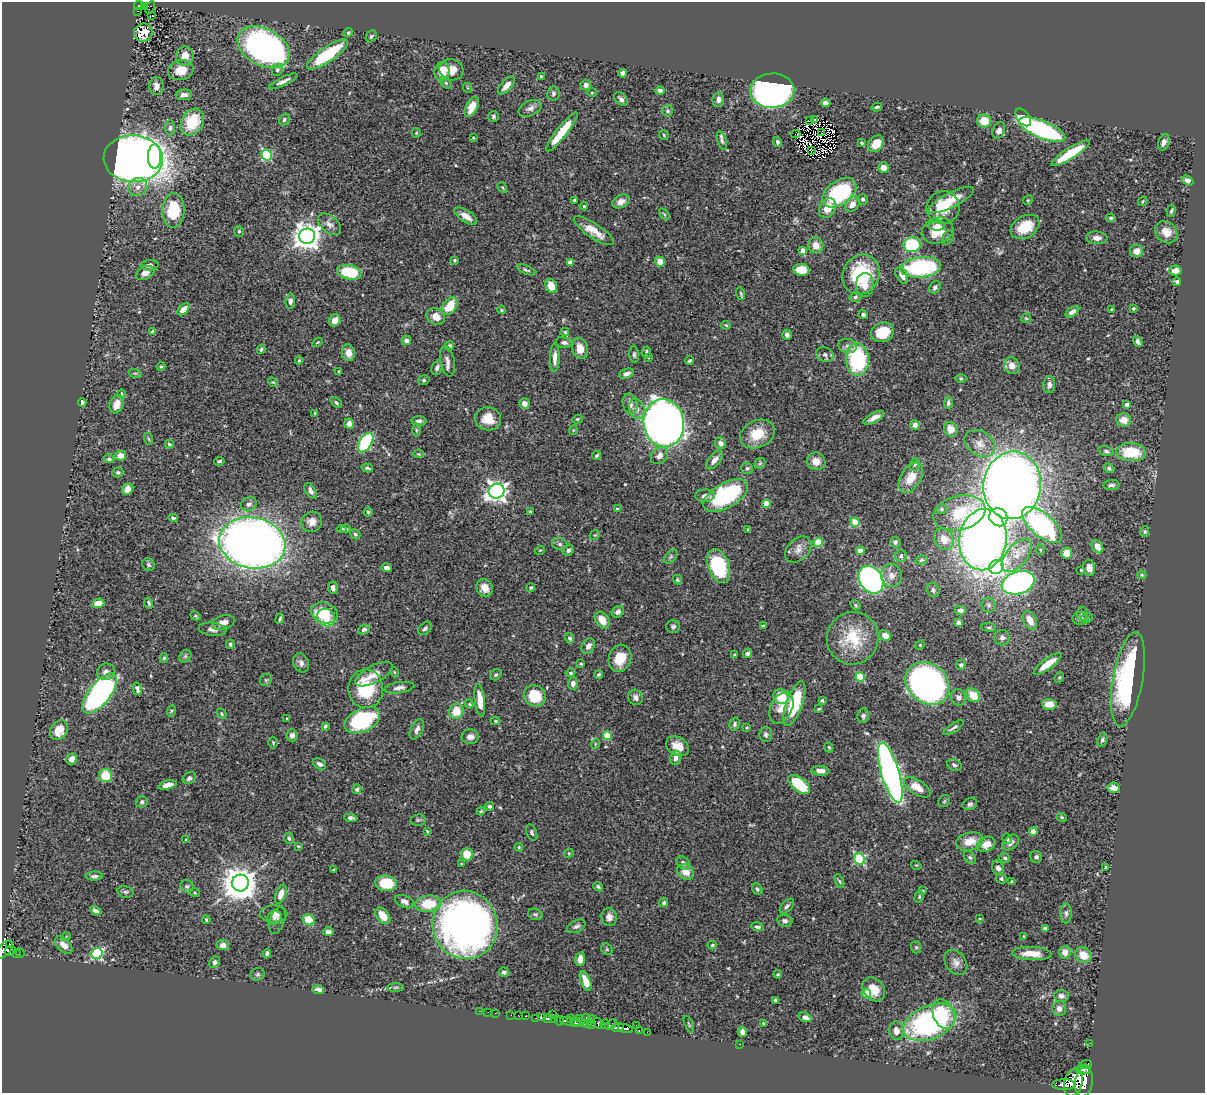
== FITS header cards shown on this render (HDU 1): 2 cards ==
NAXIS1  =                 1203
NAXIS2  =                 1091

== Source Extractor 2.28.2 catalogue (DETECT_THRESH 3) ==
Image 1203 x 1091 px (HDU 1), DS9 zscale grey, 1 PNG px = 1 image px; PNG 1207 x 1095 px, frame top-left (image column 1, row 1091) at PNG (2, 2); each listed source drawn as its Kron ellipse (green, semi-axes under 4 px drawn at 4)
Background 0.715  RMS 0.025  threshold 0.0764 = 3 sigma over >= 5 px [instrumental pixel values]
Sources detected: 526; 5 with non-positive FLUX_AUTO (blend fragments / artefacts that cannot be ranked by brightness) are neither listed nor drawn; of the other 521, the 500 brightest by FLUX_AUTO listed and drawn (21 fainter detections omitted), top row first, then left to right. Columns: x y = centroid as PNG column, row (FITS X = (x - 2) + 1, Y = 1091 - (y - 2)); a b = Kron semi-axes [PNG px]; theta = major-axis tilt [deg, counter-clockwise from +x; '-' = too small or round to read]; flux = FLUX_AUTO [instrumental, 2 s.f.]
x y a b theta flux
139 6 5 4 - 61
145 6 4 2 - 32
150 7 7 2 59 3.9
138 11 3 2 - 8.2
152 16 3 3 - 3.7
143 33 9 9 - 12
348 33 5 4 - 2.2
371 36 6 5 - 3.2
263 47 28 18 -28 620
327 54 24 7 35 98
185 56 9 8 - 21
181 70 13 10 14 26
277 70 6 5 - 3.9
451 70 12 10 -15 21
442 72 10 7 81 29
623 73 4 4 - 4.9
541 76 3 3 - 2.6
283 81 16 4 26 8.7
446 83 7 4 -46 2.9
506 85 11 5 48 12
586 85 5 5 - 6.7
156 86 9 7 -88 9.8
468 88 5 3 - 1.5
660 90 4 4 - 5.5
772 91 22 17 3 810
592 92 4 3 - 1.6
553 93 7 6 - 4.3
184 95 8 5 8 8.7
621 99 8 5 -47 5.5
718 99 7 5 79 8
825 103 5 4 - 7.9
472 107 11 5 64 17
877 107 5 3 - 2.9
530 108 12 7 24 7.8
667 111 5 5 - 3.3
493 116 5 5 - 3.6
1023 117 10 6 -51 230
284 119 6 5 - 3.5
815 119 3 2 - 2.7
810 121 2 2 - 4
984 121 7 6 - 27
192 122 14 10 59 74
170 128 7 5 -86 4.1
999 130 8 6 68 7.5
1042 130 25 8 -23 270
562 132 24 5 52 52
822 132 4 2 - 2
416 133 5 4 - 1.9
796 134 5 2 - 3.8
664 135 5 4 - 2.1
473 138 4 3 - 1.7
722 141 9 4 -73 4.7
777 142 5 4 - 3.9
1164 142 8 5 71 7.1
862 143 4 3 - 2.9
876 144 9 7 53 24
811 150 2 2 - 2.2
1070 153 23 5 32 71
267 155 5 5 - 140
154 157 12 6 89 81
133 159 30 23 -3 1800
883 168 5 5 - 11
1187 180 6 4 -31 5.1
138 187 10 9 - 10
502 187 6 3 -59 1.8
839 193 19 12 37 170
863 199 5 5 - 3.2
574 200 4 3 - 2.6
951 200 25 7 27 34
1028 200 5 4 - 2
621 201 9 6 25 9.7
1142 201 5 3 - 2
852 204 9 6 50 14
584 206 4 4 - 2
827 208 10 7 60 26
943 208 16 16 - 49
173 210 17 11 87 74
1171 211 6 4 77 3.1
664 214 6 3 -53 2
466 216 13 6 -33 15
1111 218 5 4 - 2.4
329 224 13 8 -41 10
937 226 8 5 -1 7.5
1025 227 15 11 30 48
239 231 5 4 - 2.5
594 231 23 7 -33 26
937 231 16 12 20 41
1166 232 12 10 -48 19
307 236 8 8 - 2000
948 237 8 5 61 3.8
1097 238 10 6 -4 9.7
816 245 8 7 - 15
912 245 8 7 - 130
803 250 4 4 - 15
1137 251 6 6 - 14
454 260 3 3 - 2.6
570 262 4 4 - 17
660 262 5 5 - 15
150 265 8 5 5 6.6
921 267 20 10 6 200
526 270 10 4 -23 3.3
801 270 8 6 -7 39
1175 270 6 5 - 12
350 272 12 7 -12 65
145 273 10 6 27 11
861 274 20 18 62 110
902 275 9 5 -60 11
1177 282 4 4 - 3.4
865 285 12 9 88 16
551 286 7 5 -66 26
935 287 7 5 50 4.8
741 294 6 3 -72 2.8
855 297 6 4 17 2.8
290 301 7 5 85 5.7
450 306 10 6 53 39
1133 308 3 3 - 2.2
183 309 7 4 42 15
1111 309 3 3 - 1.9
501 310 4 3 - 1.9
1072 312 8 4 34 7.3
863 315 4 4 - 4.2
436 316 9 8 - 16
1026 318 5 4 - 2.3
335 320 6 5 - 16
726 325 4 4 - 2.1
153 332 4 3 - 9
565 332 4 4 - 2.8
882 332 12 9 19 47
787 335 5 4 - 5.7
406 340 5 4 - 6.9
1138 341 6 4 -58 5.8
318 342 5 3 - 1.7
564 343 8 5 -10 5.3
449 346 5 4 - 3.6
848 346 9 7 -8 6.6
580 348 11 8 -79 20
261 349 5 4 - 3
646 352 6 4 76 3.7
348 353 8 6 -81 14
825 354 9 7 -22 5.8
634 355 8 5 -84 3.6
648 357 4 4 - 2.3
555 358 14 4 88 13
857 359 16 11 -86 180
299 360 4 3 - 2.1
447 361 15 7 -80 9.5
689 361 5 3 - 2.8
1012 366 8 7 - 15
161 367 4 4 - 2
437 368 7 5 70 4.7
339 371 3 3 - 1.8
135 373 6 4 -17 2
626 374 8 4 20 7.8
961 379 5 3 - 2.1
424 380 6 4 14 2.7
273 382 5 4 - 2
1049 384 9 6 86 6.7
122 394 4 3 - 1.7
82 402 4 4 - 6.5
336 403 7 4 -40 3.2
948 403 6 4 90 4.3
117 404 9 7 71 19
524 404 5 5 - 11
630 404 10 7 -73 9.9
1126 405 4 4 - 8.6
637 409 10 7 -74 11
315 413 3 3 - 1.8
874 418 11 4 28 12
488 419 13 11 -10 27
577 419 5 4 - 1.9
1124 420 7 6 - 17
419 421 7 5 -1 5.4
664 423 24 20 -82 1300
349 424 5 5 - 11
915 425 5 4 - 7.3
951 429 7 6 - 19
416 430 6 4 89 2.7
573 430 4 4 - 1.7
757 434 18 13 24 41
149 439 6 3 -70 2
366 442 11 6 57 220
721 443 6 5 - 8.3
980 443 16 12 -34 20
169 444 4 3 - 2.5
1106 451 7 4 -16 4.1
1131 452 15 9 -4 63
419 454 5 4 - 1.8
597 455 5 4 - 2.8
120 456 6 5 - 16
659 456 9 7 43 10
109 459 5 4 - 4.1
714 460 11 6 52 11
219 461 5 4 - 2.8
816 461 9 9 - 19
760 463 6 4 44 2.4
915 465 6 5 - 3.2
367 468 6 3 -16 3
747 468 6 5 - 4.2
1109 468 5 4 - 3.2
118 472 6 5 - 3.2
911 478 17 10 59 28
1012 485 34 29 83 2400
1111 485 8 5 7 4.9
128 489 6 5 - 12
310 491 8 5 -59 6.7
497 491 8 7 - 1100
726 495 25 12 30 200
705 496 10 6 3 8.4
766 503 4 4 - 32
249 504 8 6 37 7.2
617 509 4 3 - 2.8
941 509 5 5 - 2.4
368 512 4 4 - 2.4
530 512 3 3 - 2
959 513 26 17 13 88
998 517 9 8 - 140
173 518 5 3 - 3.2
312 522 11 9 45 12
855 522 4 4 - 57
1042 525 24 11 -40 260
341 529 5 4 - 2.7
346 529 5 4 - 2.7
748 529 3 2 - 1.8
1145 531 5 4 - 2.2
355 534 5 4 - 3
595 535 5 4 - 2.1
944 539 11 9 -58 22
983 540 31 23 83 1300
895 542 5 5 - 3.6
252 543 33 25 -10 1900
818 543 4 4 - 63
560 544 8 6 -17 4.5
1097 547 7 5 -57 12
540 550 5 3 - 1.5
568 550 6 5 - 5.2
798 550 15 10 45 14
1041 550 5 3 - 1.7
860 551 4 4 - 25
1067 553 5 5 - 23
901 556 6 6 - 3.5
1017 556 20 10 50 26
671 557 8 5 45 3.3
921 560 6 4 15 2.8
149 565 7 6 - 3.5
719 566 18 10 -70 140
996 567 7 6 - 340
387 568 5 4 - 7.3
1089 568 8 6 -81 12
1081 570 3 3 - 1.7
891 575 12 10 -84 12
1142 575 4 4 - 2.4
677 580 5 4 - 2.2
871 580 15 11 -56 540
1018 583 17 11 17 620
531 587 4 4 - 2.6
333 588 6 5 - 8.2
485 588 9 8 - 16
933 590 7 6 - 4.4
98 603 6 4 20 23
149 603 6 3 -73 2.8
855 605 6 4 -29 2.2
989 605 7 7 - 4.7
960 610 6 5 - 4.8
618 612 7 5 40 6.1
324 613 14 10 -16 56
1082 614 7 5 84 3.5
196 616 5 3 - 2
326 618 9 8 - 30
1087 618 6 4 13 2.7
280 619 5 3 - 2.9
1081 619 8 6 -4 8.9
602 620 9 6 -58 24
1030 620 10 6 -62 19
958 622 4 4 - 7.9
223 623 11 7 19 11
673 626 7 6 - 3.7
763 626 4 3 - 3.8
989 627 7 4 -7 2.6
425 628 8 5 46 4.2
212 629 14 6 -7 8.4
364 629 6 4 24 4.6
885 636 6 5 - 13
570 638 5 4 - 3.4
853 638 26 25 - 75
1002 638 8 7 - 6.2
230 644 5 3 - 2.5
920 645 5 4 - 1.9
588 646 8 6 57 8.4
747 653 5 4 - 4.5
735 655 3 3 - 2.8
185 656 7 5 47 3.3
164 658 5 4 - 2.7
620 658 14 11 71 34
301 663 10 7 -66 7.6
581 664 4 3 - 2.1
1047 664 17 5 36 29
961 665 5 5 - 3.4
106 672 9 8 - 8.2
394 672 5 3 - 1.6
570 673 5 4 - 3.6
374 674 20 8 28 18
599 674 4 4 - 3.1
496 675 6 5 - 3.1
860 677 4 4 - 81
1059 677 5 4 - 2.3
1128 679 47 15 80 280
266 680 7 5 44 2.9
573 683 6 5 - 8.4
927 683 24 19 -39 700
399 688 15 5 8 7.6
137 689 6 3 -76 4.3
366 689 19 17 -89 98
100 693 24 11 52 570
973 695 8 6 -44 32
535 696 11 10 - 54
635 697 8 7 - 6.6
781 697 8 7 - 37
958 697 8 7 - 8.2
480 700 16 5 -83 25
822 700 4 3 - 2.3
469 704 4 4 - 1.7
794 704 23 8 70 87
1049 704 7 5 -3 19
781 708 16 11 65 24
819 709 3 2 - 1.5
171 711 6 3 71 2
456 711 8 7 - 28
222 714 5 3 - 1.8
863 716 7 6 - 4.9
287 719 3 3 - 2.1
362 720 19 11 26 160
496 721 5 4 - 2.2
735 724 6 5 - 4
325 726 4 3 - 2.8
747 727 3 3 - 1.6
953 728 12 3 32 4.1
417 729 11 6 63 7.8
59 730 11 8 57 28
766 734 7 6 - 4.5
292 735 6 5 - 6.7
607 736 4 4 - 50
470 737 9 7 3 9.1
1102 740 7 4 70 3.6
273 743 6 4 -90 2.2
595 744 5 3 - 1.4
677 746 12 9 -32 21
829 747 5 4 - 1.7
676 758 7 5 71 7.8
72 759 5 5 - 9.7
319 764 7 5 -32 5.3
954 765 7 5 -26 4.8
821 771 9 5 -3 10
890 773 31 9 -73 840
105 776 6 6 - 40
189 778 7 5 30 5
168 785 9 4 15 12
799 785 13 7 -39 69
917 787 15 7 -33 26
1114 788 6 5 - 10
357 789 5 4 - 3.9
944 801 6 5 - 2.5
142 802 6 5 - 4.3
970 804 7 5 23 4.4
490 806 4 4 - 4.1
481 811 4 4 - 2.1
1062 817 5 4 - 2.1
351 818 6 4 -8 5.6
418 820 7 5 11 3.1
427 831 3 2 - 1.8
1033 831 4 4 - 27
532 833 8 5 -68 4
289 838 6 4 -84 3.6
1007 839 5 4 - 2.7
186 840 4 3 - 1.8
970 841 14 9 13 25
1011 843 9 6 43 7.5
986 844 9 7 28 18
298 846 3 3 - 1.7
519 847 4 4 - 1.8
569 853 5 4 - 1.8
467 854 6 6 - 36
970 857 7 5 -48 3.5
1036 857 6 5 - 4.2
1005 858 5 5 - 3.8
859 859 6 5 - 160
683 863 7 5 -40 5.8
461 864 3 3 - 1.6
916 865 5 3 - 1.5
998 868 7 5 -64 6.7
1106 868 4 3 - 3.8
334 869 4 2 - 1.8
685 872 9 7 -32 17
94 876 9 4 1 4.3
1001 879 5 5 - 4.3
839 881 7 4 -66 2.4
1012 882 4 3 - 2.1
240 883 8 8 - 3500
386 883 11 8 -7 63
187 886 7 6 - 3.8
598 887 5 3 - 2.8
757 889 6 4 -54 3.7
922 891 3 3 - 2.2
126 892 8 5 -14 3.9
195 893 5 3 - 1.7
281 894 10 5 70 18
919 897 6 4 76 2.4
404 902 10 6 -24 7.3
664 903 4 4 - 3.5
428 904 13 8 5 49
787 906 9 5 48 5.3
96 911 6 4 -28 5.8
1066 913 10 5 -90 5.4
273 914 14 8 0 8.8
535 914 7 5 -18 3.3
383 916 9 6 -51 24
274 917 7 6 - 4.9
609 917 9 7 -76 9.9
980 919 4 2 - 1.8
206 920 4 3 - 1.8
277 920 14 7 70 7.3
309 920 6 5 - 43
785 921 8 6 -11 5.3
465 925 34 32 -72 1000
576 926 10 6 26 5.6
757 927 6 4 -9 4.6
1045 928 4 3 - 3.2
328 932 5 4 - 4.7
1024 936 4 3 - 1.6
66 937 5 3 - 1.4
9 944 2 2 - 15
64 945 11 6 -44 13
223 945 6 5 - 9.6
712 945 5 4 - 2.3
916 947 6 5 - 2.7
607 949 6 5 - 2.7
4 950 11 6 48 310
10 951 6 4 21 170
1065 952 6 6 - 12
20 953 5 2 - 54
267 953 4 3 - 3.3
1032 953 20 6 -3 26
17 954 3 2 - 5.6
97 954 6 5 - 210
1083 955 8 7 - 27
580 959 7 5 83 12
215 962 6 5 - 5.9
956 962 14 10 -53 12
504 972 5 4 - 4.5
257 974 7 6 - 3.3
778 974 4 4 - 1.9
586 981 10 5 -69 23
395 987 8 4 1 3.4
874 989 13 10 -52 29
318 990 6 4 -14 13
866 993 4 4 - 44
1061 996 7 6 - 6.7
775 1000 3 3 - 2.6
1059 1009 7 7 - 8.5
479 1011 2 2 - 5.1
488 1012 2 2 - 4.9
495 1013 3 2 - 3.6
553 1014 2 2 - 5.8
943 1014 15 10 -70 37
511 1015 2 2 - 3.8
526 1015 3 2 - 17
519 1016 3 2 - 45
542 1017 4 3 - 82
586 1017 3 2 - 4.7
805 1017 6 4 -20 9.9
536 1018 3 2 - 110
579 1018 3 2 - 19
591 1018 2 2 - 8.1
547 1019 4 3 - 170
571 1019 3 3 - 36
555 1020 3 3 - 210
560 1021 5 2 - 120
570 1022 10 3 -10 94
930 1022 28 16 23 370
580 1023 9 4 -2 260
598 1023 6 4 -61 120
763 1023 3 3 - 1.8
587 1024 4 2 - 140
605 1024 5 4 - 100
611 1024 6 3 35 170
689 1024 9 3 -65 2.2
591 1025 4 3 - 140
636 1026 3 2 - 12
618 1028 6 3 6 360
625 1029 8 3 -16 120
639 1030 3 2 - 36
896 1031 9 7 -83 13
647 1032 2 2 - 8.7
742 1032 5 4 - 7.4
1090 1043 2 2 - 2.9
739 1044 3 2 - 74
1085 1064 6 2 16 32
1084 1069 7 5 2 19
1073 1082 14 9 75 1500
1084 1082 15 8 83 1900
1064 1085 11 5 0 660
At the frame edge (FLAGS 8, measured only in part): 1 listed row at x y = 4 950
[21 fainter detections neither listed nor drawn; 5 non-positive-flux detections neither listed nor drawn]